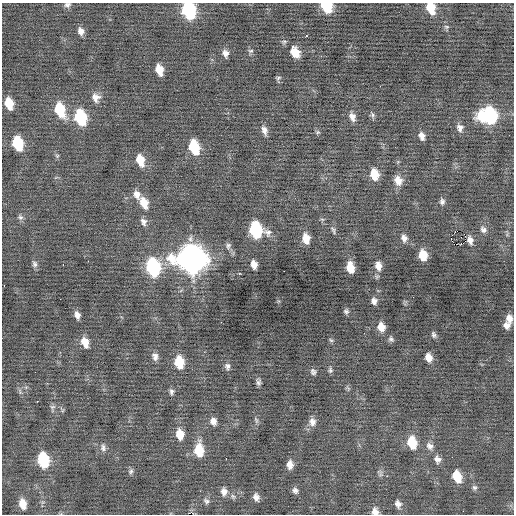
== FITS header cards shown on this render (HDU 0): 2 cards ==
NAXIS1  =                  512 / Axis length
NAXIS2  =                  512 / Axis length

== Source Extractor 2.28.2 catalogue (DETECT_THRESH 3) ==
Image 512 x 512 px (HDU 0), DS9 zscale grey, 1 PNG px = 1 image px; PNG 516 x 516 px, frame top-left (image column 1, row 512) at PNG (2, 3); no overlay
Background -0.0357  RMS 0.85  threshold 2.54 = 3 sigma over >= 5 px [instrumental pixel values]
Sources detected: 103; all 103 listed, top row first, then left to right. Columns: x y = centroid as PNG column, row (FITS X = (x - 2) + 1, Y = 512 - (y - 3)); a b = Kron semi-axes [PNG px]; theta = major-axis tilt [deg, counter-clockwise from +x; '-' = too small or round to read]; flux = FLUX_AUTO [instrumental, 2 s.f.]
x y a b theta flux
67 5 8 6 11 160
326 6 9 7 -51 2500
431 8 11 7 -70 1200
188 10 11 8 -72 6600
446 27 7 5 -20 99
81 31 9 6 -73 300
306 36 3 3 - 100
251 51 7 5 2 120
295 52 12 9 -60 760
225 53 9 7 -78 270
159 70 9 6 -76 760
278 78 7 5 20 96
96 97 11 9 -76 410
9 103 10 7 -74 1100
60 110 13 8 -69 2200
373 115 8 5 -74 130
488 115 13 11 -3 7400
80 117 12 8 -74 3900
352 117 11 7 -73 330
460 128 9 8 - 260
264 130 11 6 -71 290
318 132 6 5 - 89
422 136 8 6 -74 300
17 143 11 7 -74 2500
194 147 12 7 -74 2300
57 156 5 5 - 84
140 160 11 7 -73 980
374 174 11 8 -77 1000
398 180 12 9 -70 500
137 194 11 8 -72 350
442 202 8 6 86 160
144 203 13 8 -67 790
20 217 7 6 - 150
322 219 6 4 -18 72
144 222 10 7 -68 250
483 229 9 7 -48 200
256 230 12 9 -57 5100
333 230 10 4 -66 120
404 238 8 7 - 270
306 239 10 7 -78 760
451 239 2 2 - 440
470 240 7 6 - 270
461 244 3 2 - 54
228 246 9 6 76 160
423 255 9 7 -77 990
191 259 14 13 - 63000
88 261 2 2 - 41
35 264 9 6 -68 160
63 264 3 2 - 100
254 264 8 5 -77 430
378 266 10 7 -82 400
153 267 12 8 -76 7000
350 267 9 6 -79 970
284 271 2 2 - 43
4 285 3 2 - 77
60 299 2 2 - 150
374 301 7 6 - 230
346 311 6 6 - 130
77 315 8 5 -76 270
509 318 9 7 -77 380
221 322 2 2 - 80
507 325 7 6 - 310
381 327 8 7 - 560
364 333 3 2 - 41
434 335 7 5 -73 130
391 339 7 6 - 130
331 340 6 5 - 85
85 342 11 7 -70 630
155 357 10 7 -76 260
428 357 8 7 - 440
179 362 11 8 -81 1500
227 366 9 6 -85 190
330 370 8 5 -82 120
313 372 8 7 - 160
258 382 8 5 85 170
348 388 8 4 -45 84
172 391 7 6 - 150
37 401 2 2 - 320
52 407 9 5 7 140
256 420 9 4 -69 110
213 421 8 7 - 330
312 422 11 9 -83 350
180 434 11 8 -81 810
412 442 11 8 -78 1500
430 446 10 8 -54 300
103 448 11 7 -88 210
199 450 12 8 -87 1700
437 459 9 8 - 290
43 460 11 8 -77 3200
290 465 8 6 90 390
131 471 8 6 49 130
387 476 2 2 - 340
457 476 10 7 -70 1300
474 487 7 6 - 130
295 490 8 7 - 190
224 492 10 8 -82 350
233 496 7 5 -67 130
256 497 9 7 -69 290
206 501 8 7 - 170
23 504 10 6 -76 650
398 504 10 7 -67 300
375 511 9 8 - 350
463 511 2 2 - 160
At the frame edge (FLAGS 8, measured only in part): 5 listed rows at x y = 67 5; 326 6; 431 8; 188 10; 375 511